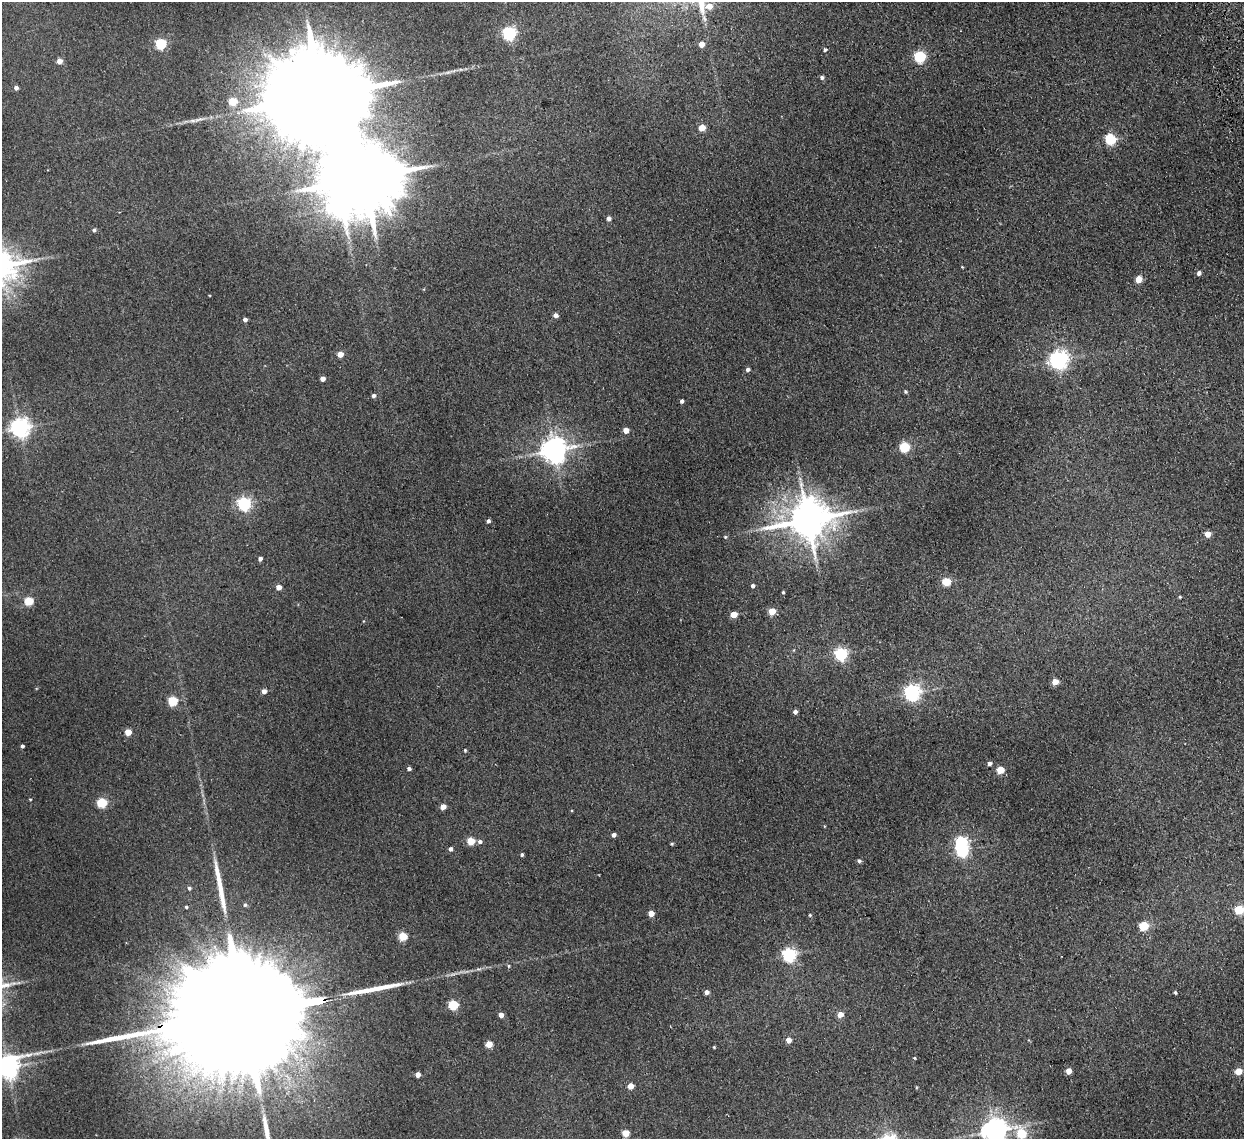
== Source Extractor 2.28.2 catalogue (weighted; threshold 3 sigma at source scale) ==
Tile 10 of 4 x 4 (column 2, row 3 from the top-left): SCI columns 1295-2536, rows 1291-2427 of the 5072 x 4970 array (HDU 1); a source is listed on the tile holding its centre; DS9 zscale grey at full resolution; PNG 1246 x 1141 px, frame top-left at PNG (2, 2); no overlay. Shown black and unused: <1% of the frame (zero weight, under 2 of 3 exposures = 3% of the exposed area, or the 3 px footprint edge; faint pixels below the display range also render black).
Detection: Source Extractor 2.28.2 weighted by HDU 2 'WHT'; one run over the whole footprint, this tile lists its part. Background 0.0701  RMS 0.01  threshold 0.0462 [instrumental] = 3 sigma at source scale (4.5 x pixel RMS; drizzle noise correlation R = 1.50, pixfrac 1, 0.05/0.05 arcsec/px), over >= 5 px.
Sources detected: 101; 3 inside a brighter object's white glare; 2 long thin detections or spike segments (spike, bleed or trail) — not listed; the other 96 listed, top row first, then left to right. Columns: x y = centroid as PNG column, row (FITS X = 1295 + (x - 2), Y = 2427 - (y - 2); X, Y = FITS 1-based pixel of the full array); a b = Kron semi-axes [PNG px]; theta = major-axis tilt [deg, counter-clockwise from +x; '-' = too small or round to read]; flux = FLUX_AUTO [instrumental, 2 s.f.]
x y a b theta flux
509 33 6 6 - 200
161 44 5 5 - 93
701 44 4 4 - 11
825 50 5 4 - 1.5
920 56 5 5 - 110
59 61 4 4 - 9.8
448 72 7 4 18 2
822 77 5 4 - 2.4
16 88 4 4 - 4.1
322 96 41 23 6 39000
233 102 5 5 - 32
702 128 5 4 - 19
1110 139 5 5 - 96
609 218 4 4 - 3.8
94 230 5 4 - 2
962 267 3 3 - 0.72
1199 273 5 4 - 4.1
1138 279 5 4 - 21
556 315 4 4 - 4.5
245 319 4 4 - 3.9
340 354 4 4 - 13
1058 360 7 6 - 520
748 370 4 4 - 3.2
322 379 4 4 - 6.2
906 392 4 4 - 1.4
373 395 4 4 - 3.5
682 401 4 4 - 2.6
20 428 7 6 - 560
626 430 4 4 - 11
904 447 5 5 - 69
554 450 8 7 - 1200
244 503 6 5 - 190
807 520 13 11 14 3600
488 521 4 4 - 2.7
1208 534 4 4 - 13
725 537 5 4 - 1.2
260 559 4 3 - 3.3
946 582 5 5 - 43
752 586 4 3 - 2.7
279 587 4 4 - 9.8
783 592 3 3 - 1.4
1180 597 3 3 - 1.2
29 601 5 5 - 45
772 611 5 4 - 22
734 614 5 4 - 17
363 621 4 3 - 0.76
841 654 5 5 - 150
1055 682 5 4 - 15
264 691 4 4 - 5.9
912 692 6 6 - 350
173 701 5 5 - 58
795 712 4 4 - 3.7
128 732 4 4 - 19
22 746 4 3 - 2.3
465 750 4 3 - 1.1
989 763 4 4 - 3.5
409 769 4 4 - 2.7
1000 770 5 5 - 28
30 799 4 2 - 0.75
102 803 5 5 - 65
443 807 4 4 - 10
614 835 4 4 - 4
471 841 5 5 - 30
480 842 6 5 - 3
672 844 4 3 - 1.2
450 849 4 4 - 3.7
962 850 6 6 - 180
522 855 4 3 - 2
859 861 5 4 - 2.1
189 888 5 4 - 1.9
245 905 5 4 - 1.7
186 907 4 3 - 1.4
1239 910 5 5 - 53
651 913 4 4 - 15
810 915 4 4 - 1.1
1144 926 5 5 - 50
403 936 5 5 - 41
789 955 6 6 - 220
706 992 4 4 - 4.6
1175 992 4 3 - 1.6
453 1005 5 5 - 60
245 1013 118 21 9 130000
840 1014 5 4 - 11
501 1015 4 4 - 8.4
788 1040 5 4 - 8.5
489 1044 4 4 - 21
714 1047 3 3 - 0.94
914 1058 4 4 - 0.86
7 1067 8 7 - 820
1069 1071 4 4 - 10
1238 1071 5 5 - 21
418 1074 4 4 - 8.1
630 1086 4 4 - 12
994 1130 8 7 - 1100
625 1133 5 4 - 21
1021 1133 7 5 -48 53
Overlapping masked pixels (flux is a lower limit): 1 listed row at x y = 245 1013
Isophote crosses this tile's border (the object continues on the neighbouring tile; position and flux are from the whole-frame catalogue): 4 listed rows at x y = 1239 910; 7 1067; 994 1130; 1021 1133